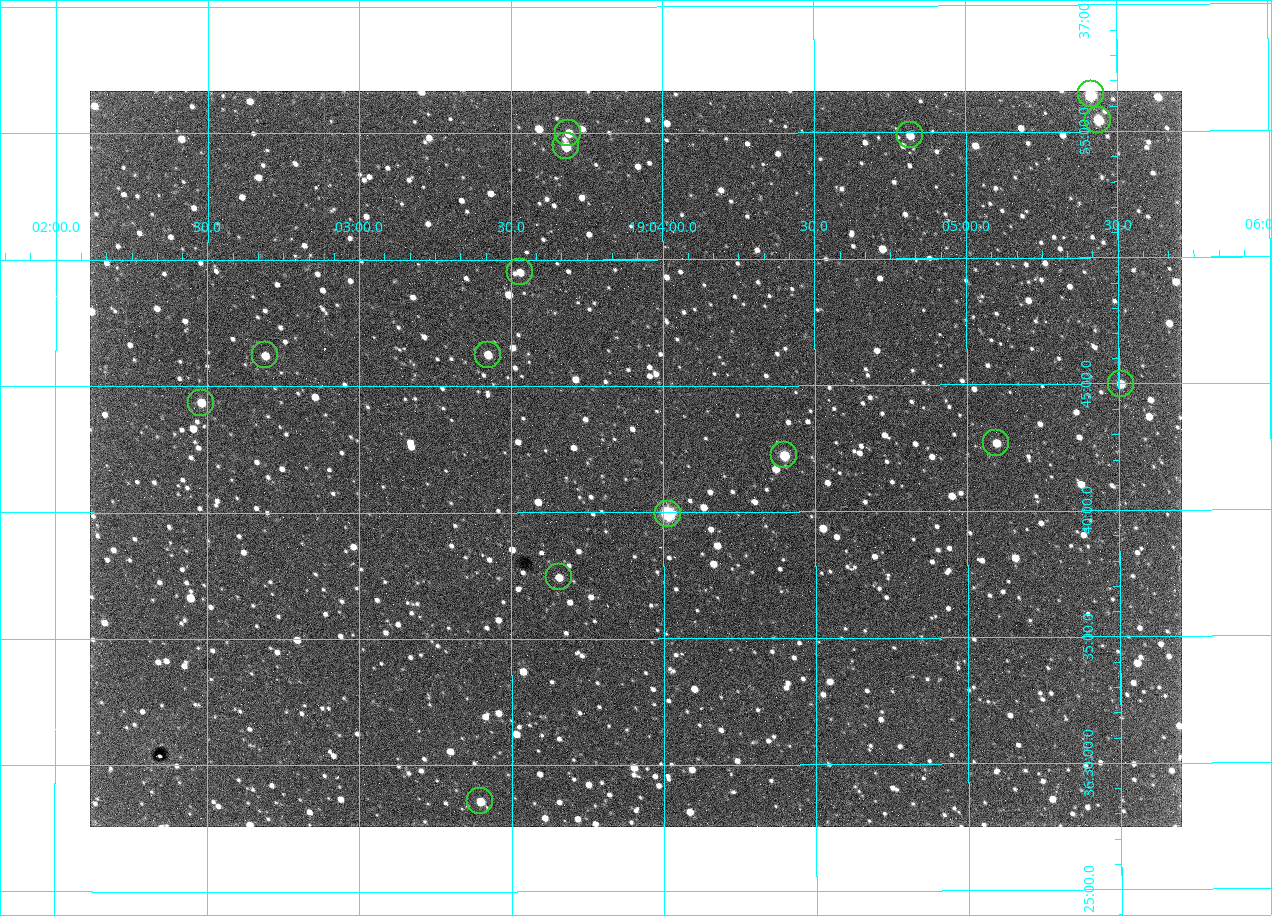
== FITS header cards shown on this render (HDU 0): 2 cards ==
NAXIS1  =                 1092 /fastest changing axis
NAXIS2  =                  736 /next to fastest changing axis

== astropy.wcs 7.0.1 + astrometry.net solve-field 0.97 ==
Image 1092 x 736 px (HDU 0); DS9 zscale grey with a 90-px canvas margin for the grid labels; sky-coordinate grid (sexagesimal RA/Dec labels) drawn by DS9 from the SOLVED WCS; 15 Tycho-2 reference stars matched to detected sources circled (green)
Header WCS: none
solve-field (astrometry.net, Tycho-2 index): SOLVED blind (the file carries no WCS)
Solved WCS: RA---TAN-SIP/DEC--TAN-SIP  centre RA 19:03:55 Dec +36:42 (285.98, +36.70 deg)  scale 2.37 arcsec/px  FOV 43.2' x 29.1'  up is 0 deg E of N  parity flipped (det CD > 0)
(file carries no celestial WCS; the grid is the blind solution)
Tycho-2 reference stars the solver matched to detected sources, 15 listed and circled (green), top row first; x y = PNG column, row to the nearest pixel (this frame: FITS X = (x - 90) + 1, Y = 736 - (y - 91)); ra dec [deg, ICRS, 3 dp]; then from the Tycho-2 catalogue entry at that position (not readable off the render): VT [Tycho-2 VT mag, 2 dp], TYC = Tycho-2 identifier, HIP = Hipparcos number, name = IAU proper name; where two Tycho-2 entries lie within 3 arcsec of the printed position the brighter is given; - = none
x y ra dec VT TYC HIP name
1091 94 286.353 +36.941 8.32 2652-644-1 93748 -
1098 120 286.360 +36.924 9.83 2652-14-1 - -
568 133 285.922 +36.917 10.48 2652-1249-1 - -
910 135 286.204 +36.915 10.94 2652-350-1 - -
566 146 285.920 +36.908 9.57 2652-218-1 - -
520 272 285.882 +36.825 10.95 2652-329-1 - -
265 355 285.672 +36.770 11.14 2651-2527-1 - -
488 355 285.856 +36.771 11.11 2652-1253-1 - -
1121 384 286.377 +36.750 10.72 2652-110-1 - -
201 403 285.620 +36.739 11.03 2651-1906-1 - -
996 443 286.274 +36.711 10.88 2652-1070-1 - -
784 455 286.100 +36.704 10.14 2652-1649-1 - -
668 514 286.004 +36.666 8.52 2652-1368-1 - -
559 577 285.914 +36.624 11.11 2652-845-1 - -
480 801 285.849 +36.476 10.21 2652-1424-1 - -